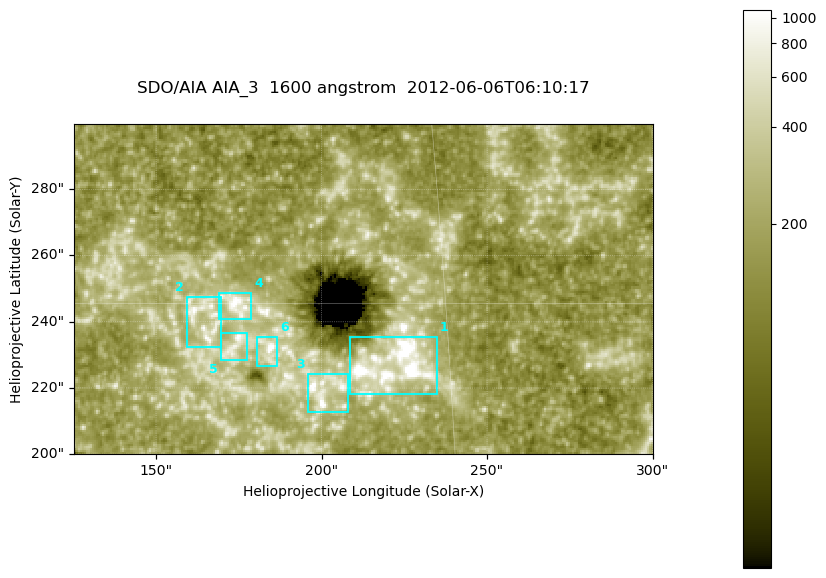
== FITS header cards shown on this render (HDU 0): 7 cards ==
TELESCOP= 'SDO/AIA '
INSTRUME= 'AIA_3   '
WAVELNTH=                 1600
WAVEUNIT= 'angstrom'
DATE-OBS= '2012-06-06T06:10:17.13'
CTYPE1  = 'HPLN-TAN'
CTYPE2  = 'HPLT-TAN'

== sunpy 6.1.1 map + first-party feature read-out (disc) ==
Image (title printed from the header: SDO/AIA AIA_3  1600 angstrom  2012-06-06T06:10:17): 287 x 164 px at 0.609 arcsec/px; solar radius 946 arcsec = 1552 px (partial field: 0.6% of the solar disc is inside the frame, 100% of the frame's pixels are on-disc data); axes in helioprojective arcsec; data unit not stated in the header (colour bar unlabelled)
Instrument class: DISC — disc imager (sunpy class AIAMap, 1600 A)
Bright regions (active regions / flare kernels): reference = the on-disc median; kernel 3 px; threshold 5 sigma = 326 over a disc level ~181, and >= 1.15x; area >= 47 px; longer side >= 3 px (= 1.8 arcsec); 6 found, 6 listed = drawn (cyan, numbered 1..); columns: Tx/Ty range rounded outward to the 2 arcsec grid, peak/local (2 s.f.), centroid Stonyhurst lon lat
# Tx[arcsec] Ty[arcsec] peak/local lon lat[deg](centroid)
1 208..236 218..236 21 +14 +14
2 158..170 232..248 5.2 +10 +15
3 196..208 212..226 6.1 +13 +13
4 168..180 240..250 6.4 +11 +15
5 168..178 228..238 5.1 +11 +14
6 180..188 226..236 7.9 +12 +14